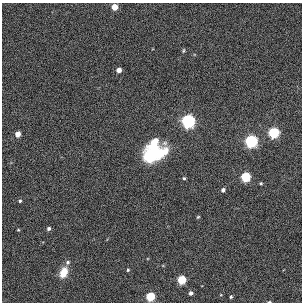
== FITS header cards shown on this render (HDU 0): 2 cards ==
NAXIS1  =                  300
NAXIS2  =                  300

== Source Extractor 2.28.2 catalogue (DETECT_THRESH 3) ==
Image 300 x 300 px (HDU 0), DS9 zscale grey, 1 PNG px = 1 image px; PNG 304 x 304 px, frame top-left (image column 1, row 300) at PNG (2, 3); no overlay
Background -0.00432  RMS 0.032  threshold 0.0963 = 3 sigma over >= 5 px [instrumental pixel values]
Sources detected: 25; all 25 listed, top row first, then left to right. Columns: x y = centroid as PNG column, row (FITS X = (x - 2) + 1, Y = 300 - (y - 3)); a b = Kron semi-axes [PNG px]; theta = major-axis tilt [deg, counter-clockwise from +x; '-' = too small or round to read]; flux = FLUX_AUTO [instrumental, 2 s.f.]
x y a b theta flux
114 7 5 4 - 33
183 51 7 4 82 3.3
119 70 5 4 - 15
188 121 6 6 - 540
274 133 5 5 - 230
18 134 4 4 - 20
155 141 7 5 37 35
251 141 6 5 - 390
154 153 30 19 19 140
246 177 5 5 - 140
184 178 4 4 - 3.1
261 183 4 3 - 2.4
223 190 4 4 - 6.2
20 201 3 3 - 2.7
198 217 3 3 - 2
49 229 5 4 - 5
18 230 3 2 - 1.8
68 262 7 6 - 6.4
128 270 4 3 - 2.6
63 272 13 8 66 35
182 280 5 5 - 96
191 293 4 4 - 6.7
150 297 5 5 - 110
231 297 3 3 - 2.8
269 302 3 2 - 2.4
At the frame edge (FLAGS 8, measured only in part): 1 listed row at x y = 269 302